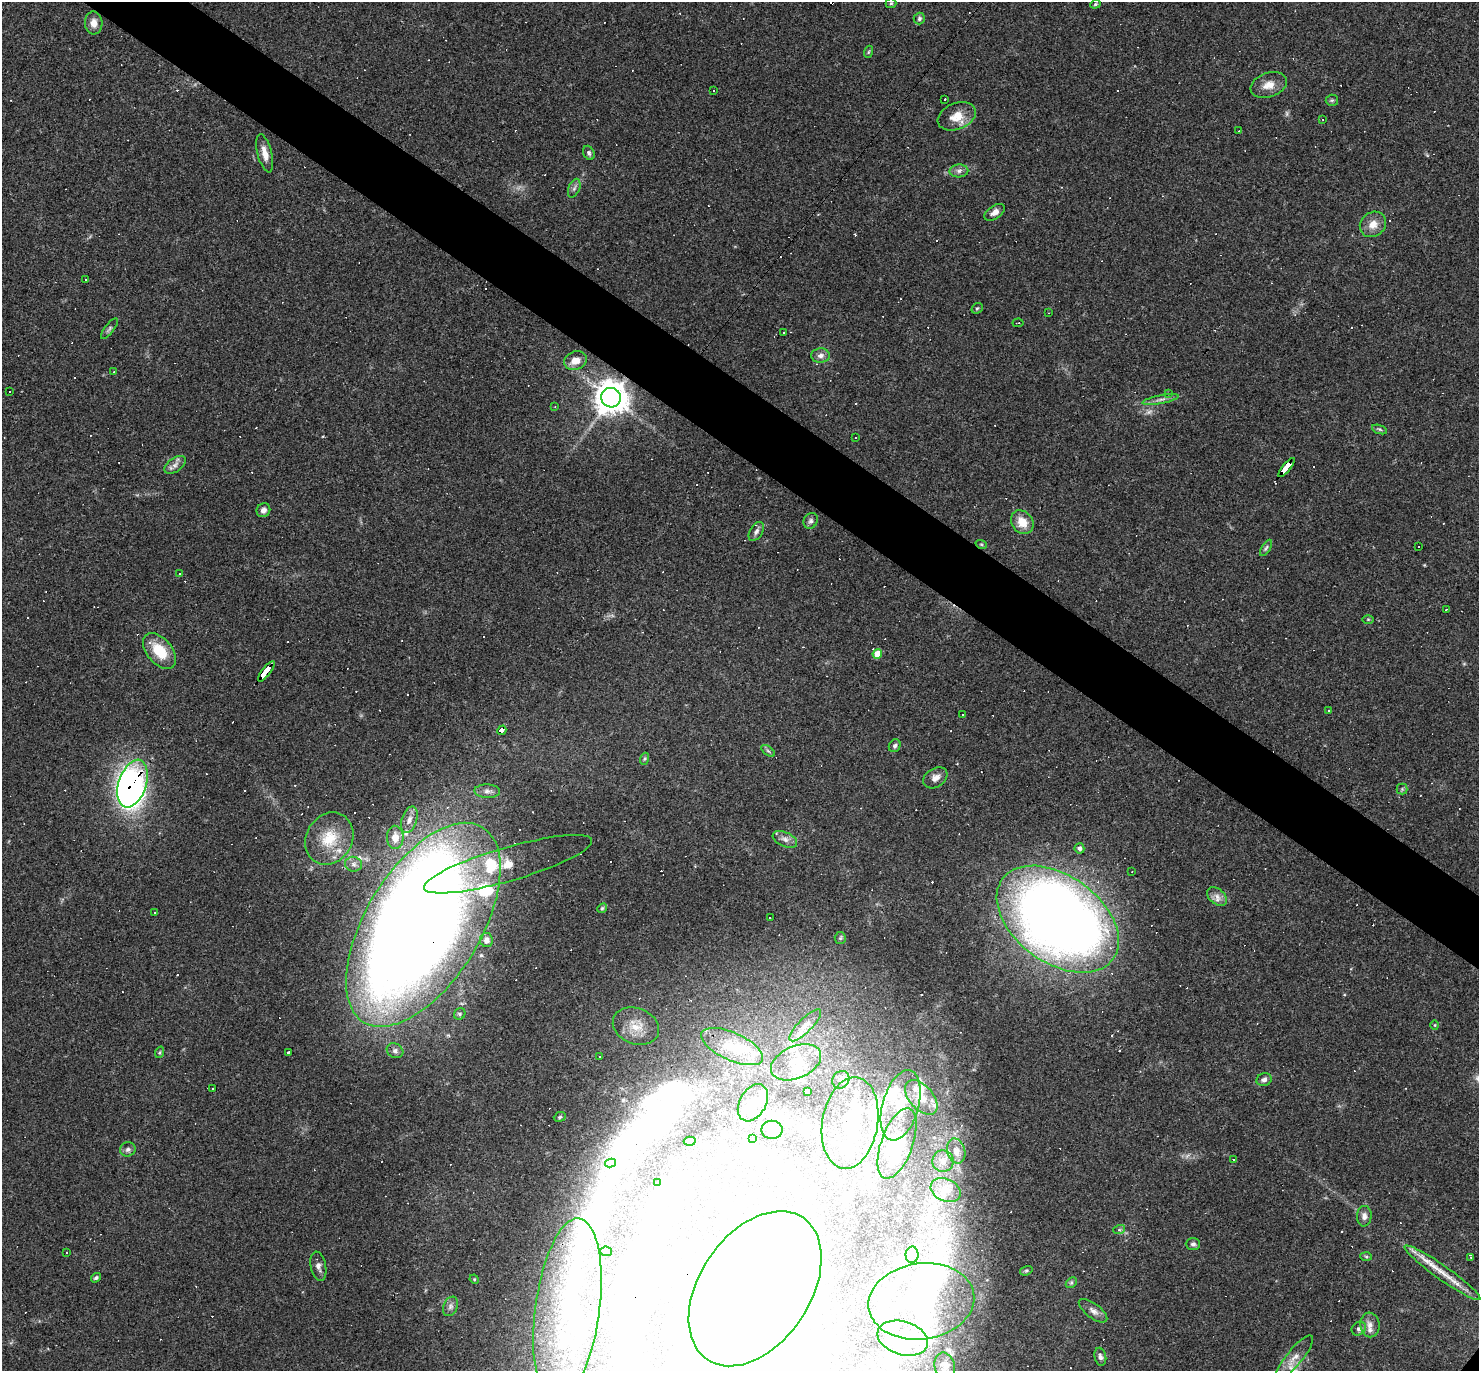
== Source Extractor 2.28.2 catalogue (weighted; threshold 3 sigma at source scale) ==
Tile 11 of 4 x 4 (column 3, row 3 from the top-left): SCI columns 2955-4431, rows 1518-2886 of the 5908 x 5913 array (HDU 1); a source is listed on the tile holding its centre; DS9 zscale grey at full resolution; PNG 1481 x 1373 px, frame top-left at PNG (2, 2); each listed source drawn as its Kron ellipse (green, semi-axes under 4 px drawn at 4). Shown black and unused: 5% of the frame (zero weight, under 3 of 4 exposures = <1% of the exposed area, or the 3 px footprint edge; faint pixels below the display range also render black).
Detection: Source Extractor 2.28.2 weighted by HDU 2 'WHT'; one run over the whole footprint, this tile lists its part. Background 0.0489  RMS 0.0047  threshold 0.0211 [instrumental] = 3 sigma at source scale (4.5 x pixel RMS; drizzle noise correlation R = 1.50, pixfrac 1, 0.05/0.05 arcsec/px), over >= 5 px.
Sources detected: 291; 1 too faint to see at this stretch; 44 inside a brighter object's white glare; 97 cosmic-ray / hot-pixel residue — neither listed nor drawn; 19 inside a brighter listed object's ellipse — not listed separately; the other 130 listed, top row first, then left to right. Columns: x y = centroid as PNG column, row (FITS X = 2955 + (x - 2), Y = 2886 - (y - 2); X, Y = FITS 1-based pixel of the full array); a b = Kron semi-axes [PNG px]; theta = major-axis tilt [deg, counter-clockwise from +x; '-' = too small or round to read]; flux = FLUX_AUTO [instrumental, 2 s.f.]
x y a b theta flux
891 3 5 5 - 0.62
1095 4 5 4 - 0.64
919 19 6 5 - 0.94
94 23 11 9 -86 3.7
868 52 6 4 70 0.61
1269 85 19 12 21 5.4
714 90 3 2 - 0.36
945 99 3 2 - 0.36
1332 100 6 5 - 0.79
957 116 20 13 22 7.6
1322 119 3 2 - 0.36
1239 131 4 3 - 0.39
265 153 20 7 -75 4.6
589 153 7 5 -64 1.2
959 171 9 6 3 1.7
574 188 10 5 69 1.4
995 212 11 6 33 2.8
1373 224 14 12 38 5
85 280 2 2 - 0.4
977 308 6 5 - 0.72
1048 313 4 3 - 0.31
1018 323 5 2 - 0.6
109 329 12 4 52 1.2
784 332 2 2 - 0.41
820 356 9 7 1 2.2
575 361 12 9 20 5.1
114 372 3 2 - 0.28
9 392 2 2 - 0.38
1168 393 4 3 - 0.38
611 398 10 9 - 820
1161 399 18 3 10 1.9
555 406 3 2 - 0.38
1380 429 8 3 -19 0.82
855 438 2 2 - 0.32
175 465 12 7 34 2.4
1286 467 12 3 52 98
263 510 7 6 - 2
811 521 8 7 - 1.3
1022 522 13 10 -50 7.1
756 531 11 6 58 1.6
981 544 6 3 -19 0.56
1419 547 2 2 - 0.3
1266 548 9 3 58 0.88
179 574 3 3 - 1
1446 610 3 2 - 0.28
1368 619 6 4 0 0.49
159 651 21 12 -49 13
877 654 5 4 - 7
266 671 12 3 52 170
1329 710 3 2 - 0.38
962 715 3 3 - 3.4
502 730 5 4 - 37
895 746 6 5 - 1.2
768 751 8 4 -36 0.96
644 759 6 4 71 0.72
935 778 13 9 32 3.2
133 784 25 13 72 250
1402 789 5 5 - 0.87
487 791 13 6 -1 2.3
409 820 14 7 72 2.9
395 837 11 8 -89 5.6
329 839 27 23 59 16
785 839 13 7 -24 2.6
1079 848 5 5 - 1.6
353 864 8 7 - 1.9
508 864 87 17 16 19
1132 872 3 2 - 0.33
1217 896 11 7 -41 2.9
602 908 5 4 - 0.58
155 912 3 2 - 0.28
770 917 3 2 - 0.64
1058 919 68 43 -36 690
423 925 114 57 59 1400
840 938 6 5 - 0.78
486 940 7 6 - 2
460 1014 6 5 - 0.91
805 1025 21 7 45 5
1435 1025 5 3 - 0.4
636 1026 24 18 -21 9.9
732 1047 33 14 -24 12
395 1051 8 7 - 1.5
160 1052 6 4 71 0.61
288 1052 4 3 - 1.4
599 1056 2 2 - 0.41
796 1062 26 16 23 11
841 1080 9 8 - 2.9
1264 1080 8 6 19 1.8
212 1089 3 3 - 0.72
807 1091 3 2 - 0.52
921 1097 20 12 -49 7.5
753 1103 20 13 61 7.5
901 1105 36 18 74 19
560 1117 6 4 23 0.74
850 1123 46 27 81 34
772 1130 10 9 - 2.6
753 1138 3 3 - 0.67
690 1141 6 4 -2 0.73
897 1143 37 16 70 18
128 1149 8 7 - 1.5
956 1151 13 9 -74 3.8
1233 1160 3 3 - 0.56
943 1161 10 10 - 3.4
611 1163 5 4 - 11
657 1183 4 3 - 0.58
946 1190 16 11 -26 5.9
1364 1216 10 7 86 2.4
1119 1230 6 4 18 0.67
1193 1244 7 5 -1 1.2
606 1251 6 4 -7 1.7
67 1252 3 3 - 0.5
912 1255 8 6 89 1.8
1366 1256 6 4 -3 0.62
1471 1257 4 3 - 0.74
318 1266 15 7 -79 2.4
1026 1271 6 4 17 0.76
1442 1273 46 7 -35 10
96 1278 5 3 - 0.85
474 1279 5 4 - 0.51
1071 1283 6 4 44 0.8
755 1289 86 55 56 1700
921 1301 53 38 8 50
451 1306 10 7 67 1.8
567 1310 92 32 82 82
1093 1311 17 7 -37 2.6
1370 1325 12 9 -82 3.4
1359 1329 8 6 40 1.4
903 1338 26 16 -17 13
1100 1357 9 5 -77 1.5
1294 1358 28 8 51 5.6
945 1366 13 10 -78 2.8
Overlapping masked pixels (flux is a lower limit): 7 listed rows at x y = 611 398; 1286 467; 266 671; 502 730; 133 784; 423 925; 755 1289
Isophote crosses this tile's border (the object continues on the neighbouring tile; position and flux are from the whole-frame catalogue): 1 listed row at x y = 755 1289